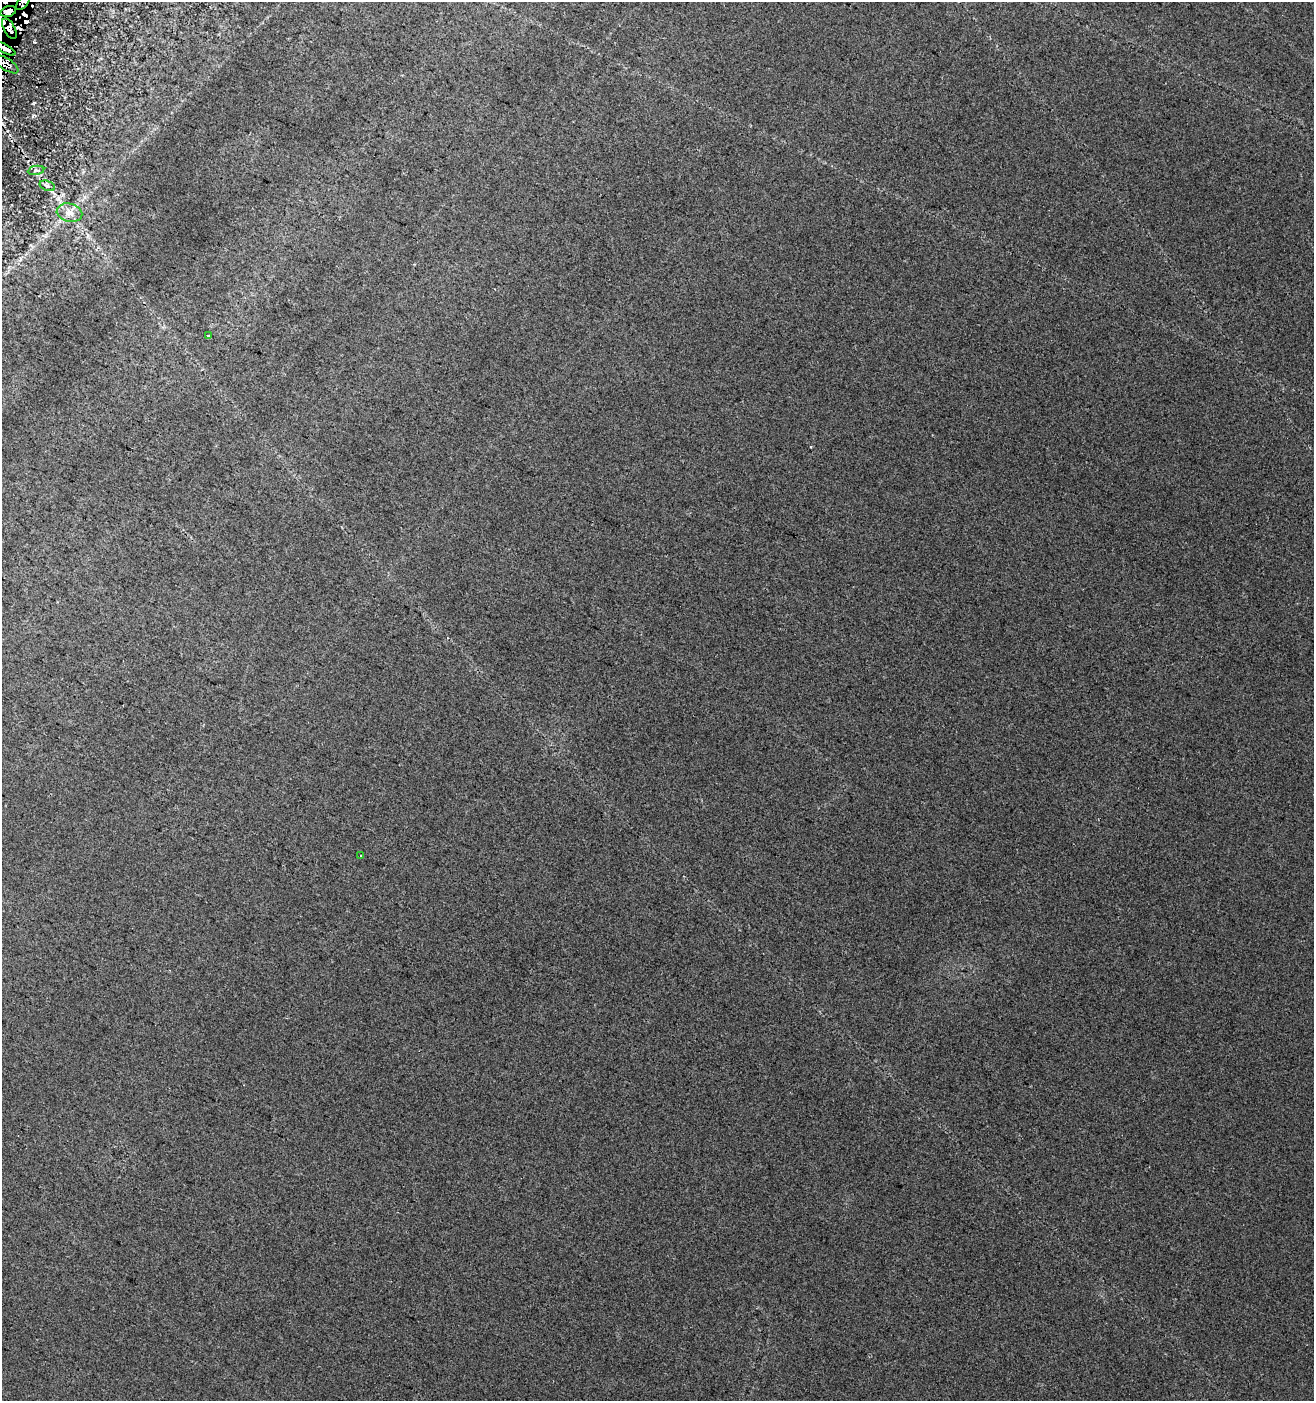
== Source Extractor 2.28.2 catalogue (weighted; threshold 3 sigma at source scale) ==
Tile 11 of 4 x 4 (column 3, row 3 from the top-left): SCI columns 2935-4246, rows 1417-2815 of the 5803 x 5637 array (HDU 1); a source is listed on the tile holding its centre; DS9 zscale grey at full resolution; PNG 1316 x 1403 px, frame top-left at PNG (2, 2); each listed source drawn as its Kron ellipse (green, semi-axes under 4 px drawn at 4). Shown black and unused: <1% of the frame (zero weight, under 2 of 3 exposures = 3% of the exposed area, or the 3 px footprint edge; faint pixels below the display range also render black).
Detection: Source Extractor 2.28.2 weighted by HDU 2 'WHT'; one run over the whole footprint, this tile lists its part. Background 0.0584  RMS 0.012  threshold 0.056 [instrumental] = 3 sigma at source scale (4.5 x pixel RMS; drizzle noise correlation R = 1.50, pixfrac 1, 0.0396/0.0396 arcsec/px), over >= 5 px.
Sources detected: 15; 5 cosmic-ray / hot-pixel residue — neither listed nor drawn; the other 10 listed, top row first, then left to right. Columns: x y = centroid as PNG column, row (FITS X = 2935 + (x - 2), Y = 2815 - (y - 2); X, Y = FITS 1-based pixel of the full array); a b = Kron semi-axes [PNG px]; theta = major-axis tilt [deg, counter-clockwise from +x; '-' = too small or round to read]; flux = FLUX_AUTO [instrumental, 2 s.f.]
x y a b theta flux
23 2 9 4 50 8.6
8 11 8 5 16 10
9 29 11 5 -62 11
5 49 11 3 -29 6.3
7 64 13 6 -33 9.1
36 170 8 3 11 1.7
47 186 8 5 -20 3.1
69 213 13 9 -14 9.3
208 336 4 3 - 5.4
361 856 3 3 - 1.5
Overlapping masked pixels (flux is a lower limit): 5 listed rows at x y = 23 2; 8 11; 9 29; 5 49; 7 64
Isophote crosses this tile's border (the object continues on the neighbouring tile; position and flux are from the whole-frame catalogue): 1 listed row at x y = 23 2
Unlisted compact peaks at least as high as the median listed source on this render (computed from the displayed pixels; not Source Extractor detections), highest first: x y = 34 42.